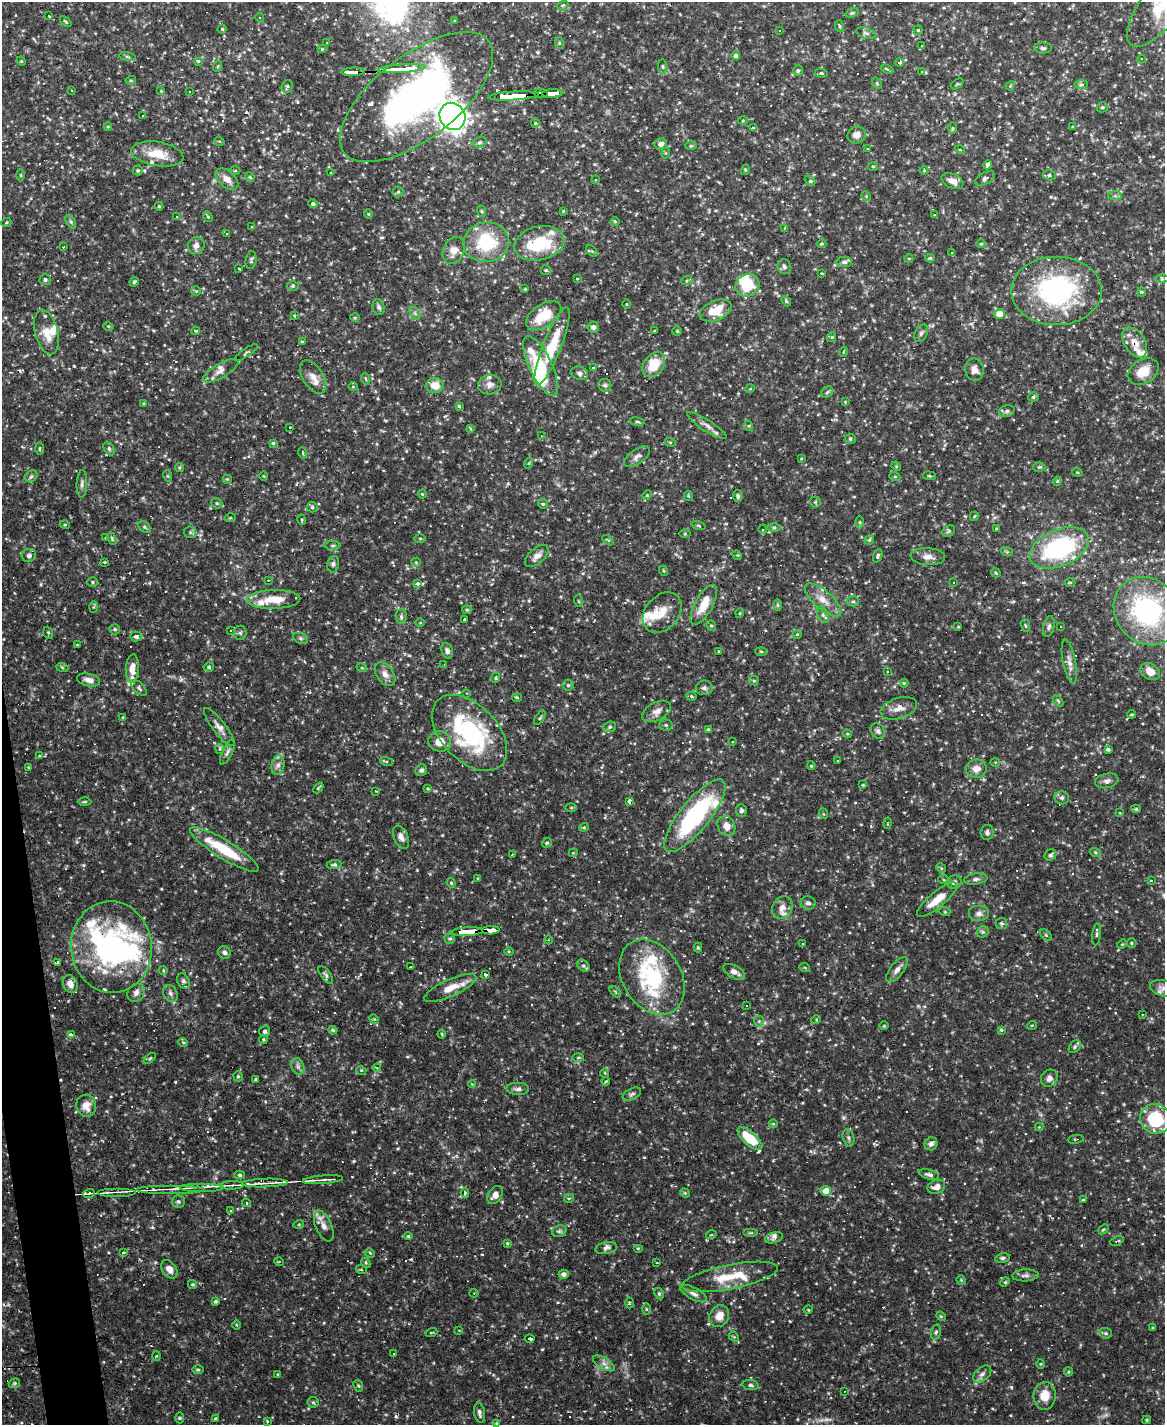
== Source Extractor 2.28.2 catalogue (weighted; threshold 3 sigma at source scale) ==
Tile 7 of 4 x 3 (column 3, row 2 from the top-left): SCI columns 2329-3491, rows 1659-3081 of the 4655 x 4633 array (HDU 1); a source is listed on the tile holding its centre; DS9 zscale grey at full resolution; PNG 1167 x 1427 px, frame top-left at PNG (2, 2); each listed source drawn as its Kron ellipse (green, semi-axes under 4 px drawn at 4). Shown black and unused: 2% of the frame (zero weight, under 2 of 3 exposures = <1% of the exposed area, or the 3 px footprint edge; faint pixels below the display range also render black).
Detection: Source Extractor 2.28.2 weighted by HDU 2 'WHT'; one run over the whole footprint, this tile lists its part. Background 0.123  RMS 0.0039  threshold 0.0176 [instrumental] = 3 sigma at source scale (4.5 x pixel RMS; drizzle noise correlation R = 1.50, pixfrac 1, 0.05/0.05 arcsec/px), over >= 5 px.
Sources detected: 629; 3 too faint to see at this stretch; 4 inside a brighter object's white glare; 71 cosmic-ray / hot-pixel residue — neither listed nor drawn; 37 inside a brighter listed object's ellipse — not listed separately; of the other 514, all 500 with FLUX_AUTO >= 0.285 (the completeness limit of this list) listed and drawn (14 fainter detections not listed), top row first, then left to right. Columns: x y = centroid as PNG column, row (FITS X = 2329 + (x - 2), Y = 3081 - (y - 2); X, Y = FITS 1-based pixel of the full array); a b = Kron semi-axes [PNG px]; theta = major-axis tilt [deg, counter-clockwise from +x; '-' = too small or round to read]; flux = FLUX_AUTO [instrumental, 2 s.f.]
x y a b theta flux
563 5 5 3 - 0.39
1162 6 50 20 51 19
852 13 7 4 19 0.62
49 16 4 3 - 2.9
260 18 5 3 - 0.5
455 21 3 3 - 0.48
66 22 6 3 -40 0.47
839 26 6 3 -71 0.48
222 29 4 4 - 0.38
918 30 5 4 - 0.47
780 31 3 2 - 0.31
866 33 10 5 -16 1.2
327 42 3 3 - 0.36
559 43 6 3 -72 0.45
922 46 3 3 - 0.37
1043 48 9 5 -2 0.9
322 49 4 4 - 0.37
736 56 4 4 - 1.1
127 57 8 4 -9 0.72
1142 59 4 4 - 0.4
21 61 5 3 - 0.39
198 61 4 4 - 0.46
899 63 4 3 - 29
218 66 5 3 - 0.35
663 67 7 4 -84 0.69
402 69 23 3 4 250
887 69 6 3 -21 0.66
798 71 5 5 - 0.64
921 71 3 3 - 0.4
353 72 11 3 1 84
821 73 6 4 -11 0.54
131 80 5 3 - 0.4
877 83 6 4 -57 0.49
957 84 7 4 36 0.52
1081 85 7 4 1 0.78
1010 86 5 3 - 0.37
287 87 6 5 - 0.78
72 90 3 3 - 0.35
161 91 4 4 - 0.34
189 91 3 2 - 0.39
541 93 7 4 -3 86
552 93 10 4 3 86
514 96 25 4 4 310
417 97 91 41 38 170
1102 107 5 5 - 0.68
142 116 3 2 - 0.45
452 116 14 12 -59 300
743 121 5 3 - 0.4
535 123 5 4 - 0.47
108 127 4 4 - 0.42
1072 127 3 3 - 0.43
753 128 3 3 - 21
952 128 6 4 89 0.59
857 135 9 8 - 2.3
219 141 5 3 - 0.38
480 142 7 5 17 0.84
661 144 6 5 - 2.2
691 146 6 4 1 0.46
868 148 3 2 - 0.35
960 150 5 3 - 0.34
666 153 5 3 - 0.42
157 154 26 12 -9 8.5
987 165 5 4 - 3.1
873 166 5 3 - 0.37
138 170 5 5 - 0.85
745 170 5 3 - 0.35
924 170 4 4 - 0.42
235 171 5 3 - 0.43
331 173 4 4 - 0.39
21 175 6 4 -89 0.45
1049 175 6 5 - 0.9
250 177 5 4 - 0.43
985 178 11 6 29 1.2
227 179 13 8 -41 3.1
595 180 3 3 - 0.44
810 181 6 3 -43 0.52
952 181 12 7 -25 3.1
398 192 5 5 - 0.63
866 196 5 4 - 0.43
1115 196 7 4 -1 0.8
313 204 4 4 - 0.87
159 206 4 4 - 0.43
481 211 6 3 -70 0.47
563 211 3 2 - 0.31
368 214 4 4 - 0.51
935 214 3 2 - 0.31
177 217 4 4 - 0.39
208 217 5 4 - 0.5
615 221 5 3 - 0.34
71 222 7 4 -59 0.81
6 223 5 3 - 0.35
252 227 3 3 - 0.32
784 228 3 3 - 0.35
227 234 3 3 - 0.38
486 242 23 20 8 23
539 243 25 17 13 21
821 244 5 4 - 0.5
981 244 5 4 - 0.55
196 245 9 8 - 2.3
63 247 3 2 - 0.29
454 250 14 10 66 4
592 251 7 4 -44 0.69
952 252 3 3 - 0.63
909 258 4 3 - 0.31
930 258 5 4 - 0.59
251 260 9 5 81 0.83
844 262 8 5 0 1.1
784 267 7 6 - 0.97
239 269 3 2 - 0.3
546 270 5 5 - 0.5
822 273 3 2 - 0.43
577 278 3 2 - 0.44
1162 279 6 4 -1 0.73
45 280 5 5 - 0.84
687 280 6 4 19 0.54
134 282 5 4 - 0.61
747 285 12 11 - 13
293 286 6 5 - 0.67
525 289 4 3 - 0.33
196 291 5 4 - 0.44
1056 291 45 34 0 68
1142 292 4 4 - 0.45
786 301 5 4 - 0.51
626 304 4 3 - 0.34
379 307 8 6 -70 1
715 311 17 9 23 9.1
415 313 7 4 -57 0.82
999 314 5 5 - 5.2
294 316 3 2 - 0.57
544 316 20 11 34 13
355 317 5 3 - 0.44
108 326 5 3 - 0.37
593 327 5 5 - 1.3
195 331 4 3 - 0.48
654 331 3 2 - 0.31
677 331 5 4 - 0.49
46 332 23 11 -75 5.9
921 333 9 6 61 1.1
832 337 5 3 - 0.49
302 342 4 3 - 0.44
1135 342 16 10 -57 4.7
552 346 41 9 68 15
246 352 13 3 33 0.67
843 352 5 3 - 0.31
654 365 14 10 53 9.4
541 366 32 11 -65 16
593 367 3 3 - 0.49
974 369 11 9 -78 2.9
221 371 20 7 30 2.8
1143 371 16 12 30 7
580 373 9 6 -17 1.3
313 377 19 10 -58 4
366 379 6 3 -70 0.45
435 385 8 8 - 5.1
490 385 12 9 12 2.4
605 385 6 6 - 0.84
353 386 5 3 - 0.36
750 389 5 3 - 0.33
827 392 6 5 - 0.72
1033 397 5 4 - 0.66
845 402 4 3 - 0.31
144 404 4 3 - 0.4
459 406 3 3 - 0.4
1007 411 8 6 17 0.94
637 422 7 3 -9 0.6
707 425 23 5 -33 2.6
749 426 5 3 - 0.43
290 427 3 3 - 0.53
471 428 3 3 - 1.9
541 436 4 3 - 0.28
850 439 5 5 - 0.58
670 442 5 3 - 0.42
273 443 4 4 - 0.55
39 448 6 3 89 0.46
109 448 7 5 -63 0.8
303 453 5 3 - 0.37
637 457 15 7 35 2
801 459 4 2 - 0.3
529 463 5 3 - 0.34
896 466 5 4 - 0.43
180 467 4 4 - 0.53
1039 467 6 4 1 0.59
1077 472 5 3 - 0.33
31 476 7 5 41 0.81
168 476 6 3 -71 0.43
264 476 5 3 - 0.31
929 476 6 3 -8 0.45
895 477 6 4 -19 0.44
227 479 5 5 - 0.48
1057 481 5 4 - 0.55
82 484 14 5 88 1.4
422 494 4 4 - 0.38
647 495 5 4 - 0.45
688 496 5 4 - 0.43
738 496 6 4 -81 0.73
815 502 5 5 - 0.56
217 503 6 5 - 0.59
543 504 5 5 - 0.53
312 507 5 5 - 0.72
974 516 5 3 - 0.36
230 518 6 3 17 0.42
302 520 5 3 - 0.4
860 522 6 4 -90 0.56
65 525 5 3 - 0.38
698 525 7 3 -19 0.45
144 527 6 5 - 0.62
774 528 6 4 0 0.6
763 529 4 4 - 0.72
997 529 3 3 - 2.5
949 531 7 5 34 0.71
190 532 6 5 - 0.83
685 534 5 3 - 0.4
106 538 4 4 - 0.38
420 538 5 4 - 0.45
112 539 6 4 -65 0.57
608 540 6 3 -36 0.42
869 540 5 4 - 0.52
333 546 8 4 0 0.59
1059 548 31 18 23 49
1007 552 6 4 -19 0.58
29 555 7 6 - 1.1
737 555 5 4 - 0.41
537 556 14 7 43 2.6
878 556 7 4 69 0.77
928 557 17 8 -4 2.9
104 562 3 3 - 0.34
416 562 5 4 - 0.45
333 564 8 6 80 1.1
664 571 5 3 - 0.39
996 573 5 4 - 0.4
268 580 3 3 - 0.35
92 582 5 4 - 0.52
953 582 3 3 - 2
418 583 4 3 - 8.9
1070 583 5 3 - 0.39
274 599 26 9 1 9.7
823 600 23 9 -41 5.2
579 601 6 3 -70 0.46
853 601 5 5 - 0.68
704 605 22 9 61 7.7
777 605 6 4 90 0.54
94 607 6 4 88 0.44
467 610 4 4 - 0.54
1147 611 36 31 -50 64
662 613 22 16 49 6.9
740 613 5 3 - 0.38
823 615 8 5 -65 1.1
401 617 7 5 -87 0.99
464 619 3 3 - 6.1
420 623 5 3 - 0.3
711 626 5 4 - 0.62
1025 626 6 4 -71 0.54
1061 626 3 2 - 0.47
958 627 4 3 - 0.29
1049 627 11 5 75 1.1
115 629 5 5 - 0.7
231 630 3 3 - 0.73
48 633 6 4 -69 0.6
240 633 7 6 - 0.84
797 634 4 3 - 0.29
136 636 6 5 - 1
301 638 8 5 -20 0.84
77 645 3 3 - 0.32
447 651 8 5 -69 1.2
761 651 6 4 -2 0.47
719 652 4 3 - 0.33
1069 662 22 6 -78 2.7
444 665 3 3 - 0.5
62 667 6 4 -19 0.5
209 667 5 4 - 0.63
132 668 14 6 86 3.6
362 668 5 3 - 0.39
1150 671 10 8 -34 4.4
887 672 3 3 - 2.4
385 674 13 8 -55 2.7
496 678 5 4 - 0.53
89 680 12 6 -13 2.3
754 681 5 4 - 0.47
904 683 4 4 - 0.41
568 685 5 5 - 0.61
139 688 10 5 -46 0.96
704 688 8 7 - 1.3
466 693 4 2 - 0.36
691 696 5 4 - 0.54
517 697 5 3 - 0.44
1058 701 6 4 -47 0.48
899 708 19 10 18 3.6
657 711 15 9 28 2.7
1132 714 4 3 - 0.43
123 717 3 2 - 0.38
540 718 8 3 56 0.54
666 725 6 5 - 0.7
219 727 23 6 -53 2.8
610 727 6 5 - 0.72
708 729 4 4 - 0.49
878 731 8 6 -50 1.2
470 733 45 28 -46 52
847 734 4 3 - 0.42
440 741 11 10 - 4.9
732 742 3 2 - 0.4
220 749 5 4 - 0.63
1108 749 4 3 - 0.95
227 752 14 5 64 1.2
39 756 3 3 - 0.33
386 761 6 4 -18 0.52
838 761 3 3 - 0.35
995 762 4 4 - 0.41
278 765 10 6 79 1.6
811 765 4 3 - 0.53
28 767 3 2 - 0.31
976 769 10 9 - 2.9
421 770 6 5 - 1.1
1107 781 12 7 12 1.6
863 785 4 3 - 0.39
318 788 6 3 47 0.52
428 789 4 3 - 0.42
376 791 4 3 - 0.4
1062 798 7 6 - 0.94
629 801 4 3 - 1.2
85 802 7 3 0 0.54
571 808 6 4 0 0.41
1136 809 5 4 - 0.53
741 810 6 5 - 0.91
1120 813 4 3 - 0.3
824 814 5 3 - 0.38
695 816 45 15 51 52
887 823 5 3 - 0.36
726 826 10 8 -63 3.7
584 827 4 4 - 0.45
987 832 7 6 - 1.1
401 837 12 7 -66 2.1
547 843 5 4 - 0.6
224 849 40 9 -31 17
1095 852 5 3 - 0.47
573 853 4 3 - 0.34
512 854 3 2 - 0.32
1050 855 6 5 - 0.76
334 865 7 4 8 0.77
941 868 5 4 - 0.49
478 878 4 3 - 0.36
976 879 12 5 7 1.3
944 880 6 3 -19 0.36
1151 880 3 3 - 0.79
954 882 7 6 - 1.2
451 883 5 4 - 0.53
937 900 25 7 39 6.4
808 903 7 6 - 1.3
782 908 12 9 61 3.2
945 912 5 3 - 0.38
979 913 10 8 0 1.9
1002 923 5 5 - 0.8
491 930 9 4 2 84
467 932 16 4 3 180
983 932 6 5 - 0.76
1097 934 11 3 84 0.8
1046 935 7 4 -46 0.66
450 939 5 5 - 0.71
548 940 4 3 - 0.3
1131 943 5 4 - 0.54
803 944 3 3 - 3
1122 944 5 3 - 0.38
111 947 46 40 -84 87
698 948 5 4 - 0.47
224 952 6 6 - 1
509 952 5 3 - 0.36
57 963 4 3 - 3
583 966 7 5 -39 0.86
411 967 3 3 - 3
805 968 5 3 - 0.39
163 970 4 4 - 0.47
897 970 15 6 51 2.3
734 972 12 6 -28 2.4
486 974 3 3 - 13
326 975 10 5 -53 1.2
652 977 40 29 -58 37
183 981 8 6 -61 1
70 984 9 7 -64 3.5
450 988 28 8 24 6.3
1163 988 13 8 -15 1.6
615 992 7 4 -45 0.62
136 993 10 8 57 2
170 993 9 6 -59 1.4
747 1006 2 2 - 0.34
1142 1014 3 2 - 0.36
374 1019 5 4 - 0.46
816 1020 5 3 - 0.38
759 1021 5 5 - 0.66
1032 1025 5 3 - 0.31
884 1026 4 3 - 0.34
333 1030 4 4 - 0.65
1001 1030 4 4 - 0.5
265 1031 5 5 - 0.95
71 1034 4 3 - 17
442 1034 4 4 - 0.41
263 1039 4 4 - 0.59
183 1042 5 3 - 0.4
1075 1047 7 5 51 0.81
578 1058 6 4 1 0.49
150 1059 7 3 39 0.48
298 1066 8 6 -70 1.3
377 1068 4 3 - 0.33
361 1070 5 3 - 0.38
605 1073 5 3 - 0.36
238 1076 5 4 - 0.59
1049 1078 9 8 - 2
256 1080 3 3 - 0.76
606 1081 4 3 - 0.34
472 1084 4 4 - 0.34
518 1089 11 6 -2 1.4
632 1094 10 5 26 1
86 1106 11 10 - 4
1155 1119 16 14 -25 21
773 1124 4 3 - 0.33
1039 1127 4 4 - 0.33
849 1138 9 5 -75 0.99
750 1139 15 6 -42 14
1076 1139 8 2 9 0.38
931 1144 7 6 - 1.6
929 1174 10 4 -14 1.2
240 1175 5 4 - 0.63
323 1180 20 3 5 1.8
265 1183 23 3 2 2.2
232 1185 12 3 3 1.2
202 1187 22 2 0 1.8
936 1187 9 6 21 2.3
171 1189 34 2 0 2.4
826 1191 5 5 - 4.5
116 1192 19 2 0 1.2
89 1193 6 3 19 0.6
465 1193 4 3 - 0.93
685 1193 5 4 - 0.44
495 1195 10 7 57 2.5
569 1198 5 3 - 0.44
1083 1200 4 3 - 0.37
178 1201 6 6 - 0.74
246 1203 4 4 - 0.57
230 1211 3 3 - 2
299 1224 5 3 - 0.38
324 1226 16 8 -66 3
1103 1229 6 3 42 0.44
559 1231 7 5 21 0.9
751 1233 7 4 0 0.58
711 1235 5 3 - 0.34
408 1236 4 4 - 0.45
774 1238 9 5 18 1.6
1117 1241 7 3 19 0.56
507 1243 4 3 - 0.42
606 1248 11 6 12 1.4
638 1248 5 3 - 0.38
123 1252 3 3 - 0.86
370 1253 5 4 - 0.44
1002 1258 7 4 10 0.75
279 1262 5 3 - 0.3
366 1263 5 4 - 0.54
657 1263 3 2 - 0.39
169 1269 10 7 -56 3
361 1269 5 3 - 0.36
564 1274 5 4 - 1.4
1025 1275 13 6 3 1.4
730 1277 49 12 11 12
961 1280 4 4 - 0.38
1005 1282 5 4 - 0.44
193 1284 4 4 - 0.5
474 1293 4 4 - 0.4
659 1293 6 4 -63 0.66
693 1293 15 6 -28 1.8
216 1301 4 3 - 0.64
629 1303 5 3 - 0.4
646 1309 6 4 -90 0.52
808 1310 5 3 - 0.32
719 1316 11 9 60 4.4
941 1316 5 4 - 0.47
236 1325 5 3 - 0.34
1153 1328 4 3 - 0.39
459 1330 3 2 - 0.36
431 1332 6 2 19 0.3
936 1332 8 4 76 0.77
1106 1333 6 5 - 0.8
734 1337 5 4 - 0.47
530 1339 5 3 - 8.4
393 1353 2 2 - 0.38
156 1356 5 3 - 0.44
604 1363 12 5 -31 1.9
1041 1364 5 3 - 0.38
198 1370 6 4 0 0.49
1068 1372 5 4 - 0.5
278 1374 4 2 - 0.29
982 1374 10 6 40 1.6
14 1383 6 4 21 0.57
751 1385 8 5 -8 0.93
358 1386 6 4 -67 0.54
845 1391 3 3 - 0.36
1045 1396 14 11 86 6.8
313 1402 6 5 - 0.67
479 1413 10 5 -81 1.2
179 1418 5 3 - 0.42
216 1418 4 3 - 9.6
1147 1420 4 4 - 0.5
267 1421 4 2 - 0.38
496 1423 4 3 - 0.35
Overlapping masked pixels (flux is a lower limit): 11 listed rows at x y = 353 72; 541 93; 552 93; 514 96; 417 97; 1135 342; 1059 548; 491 930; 467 932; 111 947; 730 1277
Isophote crosses this tile's border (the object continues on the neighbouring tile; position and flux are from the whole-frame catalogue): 3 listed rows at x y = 1162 6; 417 97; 1163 988
Unlisted compact peaks at least as high as the median listed source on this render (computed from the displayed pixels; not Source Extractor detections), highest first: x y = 1011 1387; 210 1119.